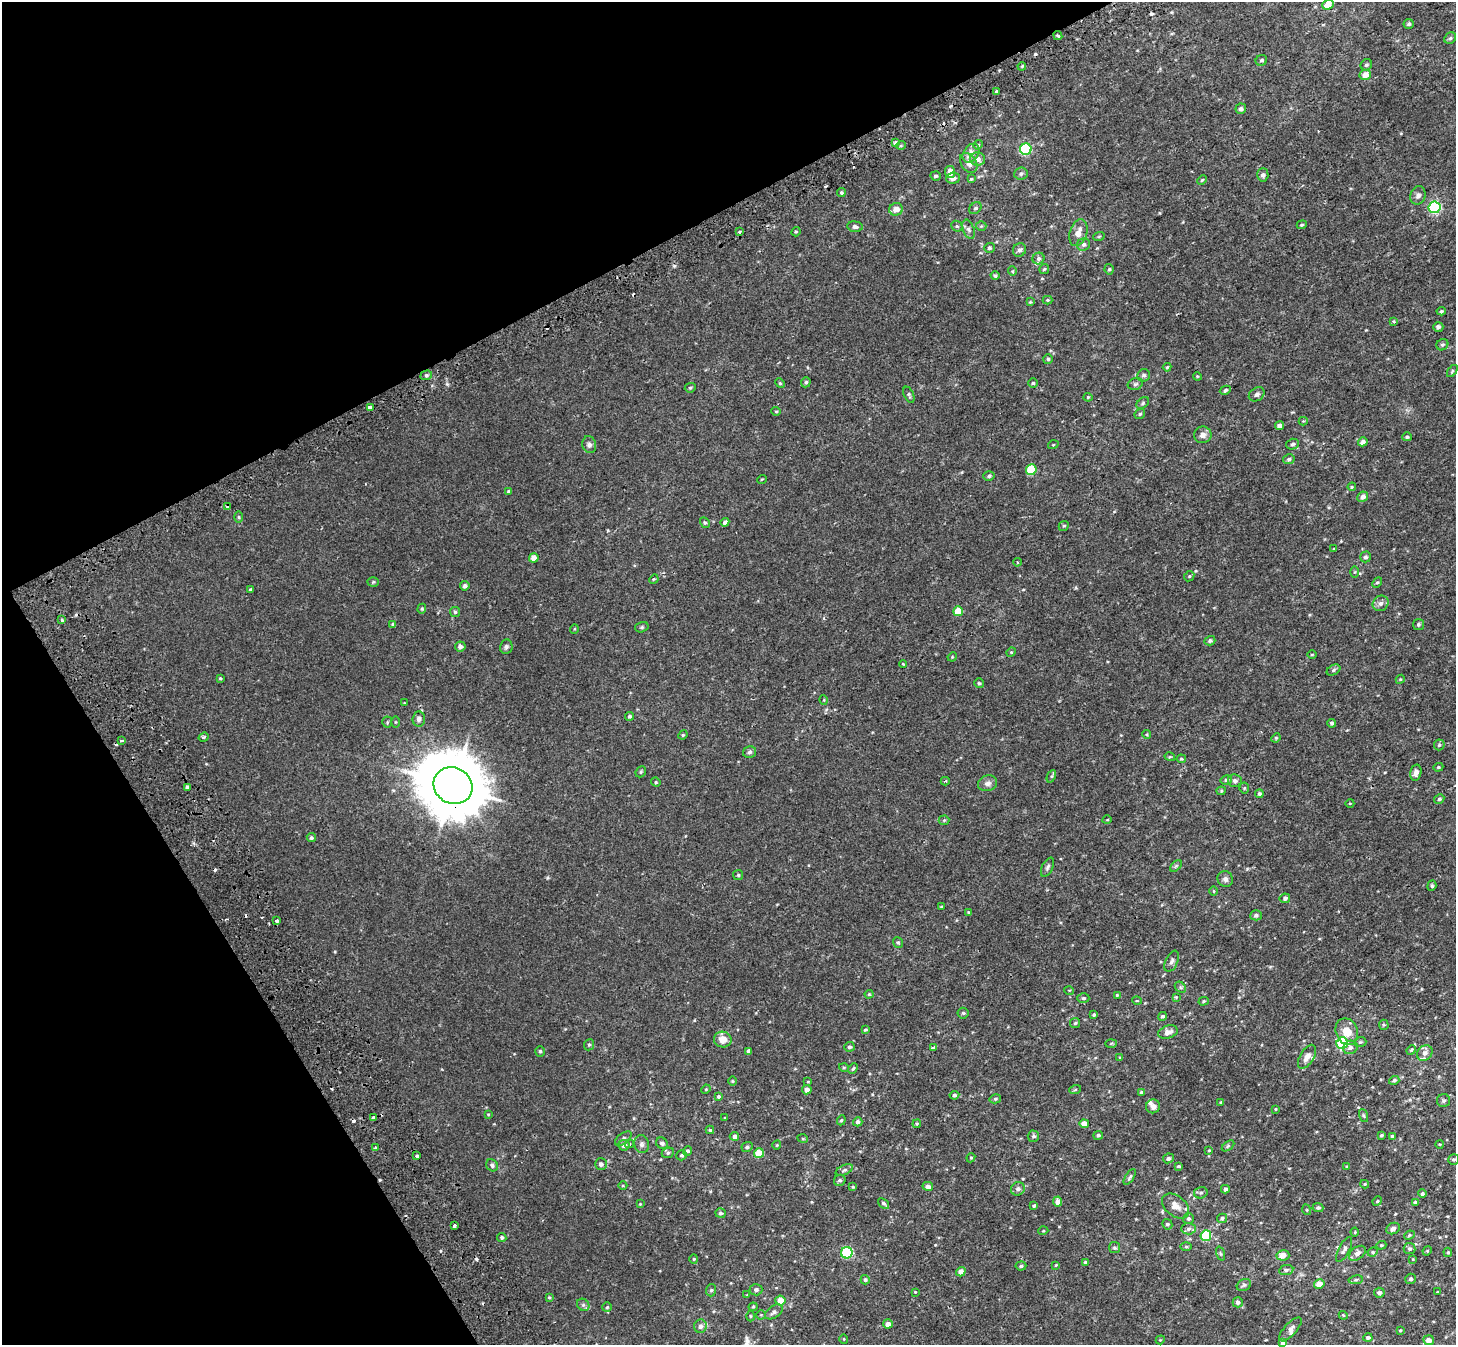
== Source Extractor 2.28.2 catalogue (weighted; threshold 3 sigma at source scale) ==
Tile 5 of 4 x 4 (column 1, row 2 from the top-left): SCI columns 92-1545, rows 2948-4290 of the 5984 x 5853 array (HDU 1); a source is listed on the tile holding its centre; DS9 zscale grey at full resolution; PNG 1458 x 1347 px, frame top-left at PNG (2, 2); each listed source drawn as its Kron ellipse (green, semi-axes under 4 px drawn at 4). Shown black and unused: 26% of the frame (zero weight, under 2 of 3 exposures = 5% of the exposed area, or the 3 px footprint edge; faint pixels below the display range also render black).
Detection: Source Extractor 2.28.2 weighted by HDU 2 'WHT'; one run over the whole footprint, this tile lists its part. Background 0.00134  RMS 0.0026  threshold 0.0118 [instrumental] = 3 sigma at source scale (4.5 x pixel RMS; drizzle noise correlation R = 1.50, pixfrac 1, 0.0396/0.0396 arcsec/px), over >= 5 px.
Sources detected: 360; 16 cosmic-ray / hot-pixel residue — neither listed nor drawn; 9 inside a brighter listed object's ellipse — not listed separately; the other 335 listed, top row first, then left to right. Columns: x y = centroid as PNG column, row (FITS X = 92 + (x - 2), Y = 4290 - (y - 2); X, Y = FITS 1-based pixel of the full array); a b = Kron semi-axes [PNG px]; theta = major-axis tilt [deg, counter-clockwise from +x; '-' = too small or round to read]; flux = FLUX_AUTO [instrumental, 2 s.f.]
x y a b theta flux
1328 5 6 4 21 3.4
1409 24 5 5 - 0.48
1058 36 4 3 - 0.42
1450 38 6 5 - 0.48
1261 60 6 5 - 0.49
1366 65 6 5 - 0.49
1022 66 4 3 - 0.24
1365 75 5 5 - 2.4
996 92 3 3 - 2.1
1241 109 5 5 - 0.71
895 143 4 3 - 2
901 145 5 3 - 0.28
978 145 5 4 - 0.31
1026 149 6 5 - 22
971 153 10 7 55 2
978 159 7 7 - 1.4
969 163 11 7 -55 1.6
950 172 6 5 - 2.4
1021 174 7 6 - 0.64
1263 175 6 5 - 0.81
935 176 5 4 - 0.44
953 178 7 5 5 1.3
971 179 4 4 - 0.25
1202 180 5 3 - 0.27
841 193 4 4 - 0.39
1418 195 9 7 70 0.98
1435 207 6 6 - 32
975 208 7 5 40 0.52
896 209 7 6 - 1.8
1302 225 5 4 - 0.33
957 226 6 5 - 0.38
981 226 5 5 - 0.3
855 227 8 5 -4 0.73
969 229 10 5 -71 0.76
740 232 4 3 - 0.3
796 232 5 4 - 0.25
1078 233 14 8 71 2.1
1099 236 6 3 19 0.25
1084 245 7 6 - 0.69
989 248 5 5 - 0.46
1019 250 7 6 - 0.78
1038 258 6 5 - 0.62
1044 269 5 5 - 0.36
1109 269 5 4 - 0.36
1012 271 5 4 - 0.25
995 276 4 4 - 0.42
1047 300 5 4 - 0.3
1030 302 4 4 - 0.22
1441 311 4 4 - 0.32
1394 321 3 3 - 0.41
1438 327 5 5 - 0.71
1442 345 6 5 - 0.47
1048 359 5 4 - 0.37
1167 367 4 3 - 0.27
1452 371 7 3 54 0.31
426 375 6 4 19 0.45
1144 375 6 6 - 0.56
1197 376 4 3 - 0.23
806 382 5 4 - 0.46
780 383 5 4 - 0.3
1033 383 4 4 - 0.34
1135 384 8 5 17 0.58
690 388 5 4 - 0.35
1225 390 6 4 29 0.44
1257 394 8 6 34 0.8
909 395 8 5 -65 0.46
1088 397 4 4 - 0.24
1143 403 7 4 38 0.43
370 407 4 3 - 2.6
776 411 4 4 - 0.27
1140 414 6 4 45 0.36
1303 421 4 4 - 0.23
1279 426 4 4 - 1.1
1203 435 9 8 - 1.3
1407 437 5 4 - 0.37
1363 442 5 4 - 0.99
1292 444 6 5 - 0.51
589 445 8 7 - 0.78
1053 445 5 3 - 0.22
1289 459 6 5 - 0.58
1031 470 5 5 - 9.2
989 476 6 4 17 0.48
762 479 5 3 - 0.18
1352 487 4 3 - 0.24
508 491 4 4 - 0.32
1363 497 5 5 - 1.3
228 507 4 3 - 2.5
239 517 6 4 -89 0.29
725 522 4 4 - 0.72
705 523 6 4 -59 0.4
1064 526 5 4 - 0.33
1334 549 4 3 - 0.25
1365 557 5 5 - 0.55
534 558 4 4 - 2.3
1018 562 4 3 - 0.28
1355 572 6 4 89 0.29
1189 576 5 4 - 0.31
654 579 5 4 - 0.24
373 582 6 5 - 0.34
1377 582 6 4 45 0.37
465 586 5 4 - 0.69
250 590 3 3 - 0.52
1380 603 8 7 - 1
422 609 5 4 - 0.32
958 611 5 5 - 4.5
455 612 5 5 - 0.41
62 620 3 3 - 0.78
393 624 4 4 - 0.4
1418 624 5 5 - 0.44
642 627 7 5 16 0.4
574 629 5 3 - 0.18
1210 641 5 4 - 0.52
460 646 5 5 - 1.1
506 647 7 6 - 0.56
1011 652 5 4 - 0.24
1312 655 5 3 - 0.22
952 657 5 3 - 0.21
903 664 4 2 - 0.19
1333 670 7 5 28 0.49
220 678 4 4 - 0.25
1400 679 4 4 - 0.3
979 683 5 5 - 0.32
824 700 5 3 - 0.19
404 703 3 3 - 0.19
629 716 4 4 - 0.47
419 719 7 6 - 1
387 722 5 5 - 0.32
395 722 5 3 - 0.24
1332 723 4 4 - 0.42
1147 734 4 4 - 0.24
683 735 5 4 - 0.29
204 737 5 3 - 0.42
1276 738 5 4 - 0.26
122 740 4 3 - 0.34
1439 745 5 5 - 0.41
750 752 7 6 - 0.65
1170 757 5 3 - 0.23
1181 759 5 3 - 0.29
1438 767 5 4 - 0.29
641 772 6 5 - 0.32
1416 772 8 5 75 1.2
1051 776 6 4 65 0.35
1226 780 6 4 14 0.42
945 781 4 3 - 0.28
1235 781 7 6 - 0.74
656 782 5 4 - 0.3
988 783 10 7 17 1
453 786 20 18 -28 1600
187 787 4 3 - 1.7
1244 788 5 5 - 0.31
1221 791 4 4 - 0.27
1259 794 4 4 - 0.43
1439 799 5 4 - 0.48
1350 803 4 3 - 0.2
944 820 5 5 - 0.3
1107 820 4 3 - 0.18
311 838 4 4 - 0.53
1176 866 7 4 45 0.36
1048 867 10 5 63 0.64
738 875 5 5 - 0.33
1225 879 8 7 - 0.84
1432 886 5 4 - 0.37
1214 891 4 3 - 0.21
1285 898 5 5 - 0.64
941 907 3 3 - 0.23
969 912 4 3 - 0.23
1256 915 6 5 - 0.61
276 921 3 3 - 0.67
898 942 5 4 - 0.38
1172 961 11 6 66 0.84
1180 987 6 4 -47 0.4
1069 990 5 3 - 0.18
869 994 4 4 - 0.26
1117 995 4 4 - 0.26
1176 997 3 3 - 0.19
1083 998 6 4 -1 0.46
1137 1001 5 3 - 0.18
1204 1001 5 4 - 0.35
963 1013 5 5 - 0.36
1094 1015 4 3 - 0.39
1162 1016 4 4 - 0.5
1075 1023 5 5 - 0.4
1384 1025 5 5 - 0.32
865 1029 3 3 - 0.28
1168 1032 10 6 17 1.5
1347 1032 14 10 -68 3.6
723 1039 9 8 - 2.5
1360 1042 6 5 - 0.38
1111 1043 6 4 2 0.26
1342 1043 6 5 - 21
589 1045 6 5 - 0.36
849 1047 5 5 - 0.51
1350 1047 7 6 - 0.92
933 1048 4 3 - 0.57
1411 1050 5 4 - 0.35
540 1051 5 4 - 0.39
748 1051 4 3 - 0.6
1425 1053 8 7 - 1.2
1307 1057 13 7 59 1.7
1120 1058 4 3 - 0.26
844 1068 5 3 - 0.28
853 1069 6 4 50 0.3
1394 1080 5 4 - 0.52
732 1081 5 3 - 0.22
808 1082 4 2 - 0.17
706 1089 5 4 - 0.22
807 1090 4 4 - 1.2
1075 1090 6 4 20 0.33
1141 1092 4 4 - 0.48
954 1095 5 4 - 0.41
718 1096 4 4 - 0.53
995 1099 6 4 13 0.39
1444 1101 6 6 - 0.48
1221 1102 3 3 - 0.21
1153 1106 7 7 - 1.1
1275 1109 4 2 - 0.18
488 1114 4 4 - 0.23
1364 1115 7 3 -71 0.29
725 1117 3 2 - 0.16
374 1118 3 3 - 16
841 1120 5 4 - 0.37
858 1122 5 4 - 0.64
917 1124 4 3 - 0.33
1084 1124 4 4 - 2.1
710 1130 4 4 - 0.32
1098 1135 5 4 - 0.56
1382 1135 4 3 - 0.31
734 1136 5 4 - 0.91
1033 1136 5 5 - 0.51
1392 1136 4 3 - 0.5
623 1139 10 5 38 0.61
803 1139 5 3 - 0.24
662 1143 6 5 - 0.59
630 1144 4 3 - 0.32
642 1144 9 7 -78 0.77
1440 1144 4 3 - 0.19
624 1145 6 5 - 0.97
777 1145 4 3 - 0.2
1228 1146 7 3 38 0.38
747 1147 5 5 - 0.52
375 1148 3 3 - 2
1209 1150 4 3 - 0.22
687 1151 5 4 - 0.59
668 1153 6 5 - 0.45
759 1153 5 5 - 5.7
682 1155 5 5 - 0.38
417 1156 3 3 - 0.75
971 1158 5 4 - 0.31
1168 1158 5 5 - 0.57
1454 1159 6 5 - 0.41
601 1164 6 6 - 0.72
492 1165 6 5 - 0.64
1178 1166 3 3 - 1.5
1347 1166 3 3 - 0.23
844 1170 9 5 25 0.53
1130 1177 9 4 56 0.45
840 1180 6 5 - 0.59
1365 1184 4 4 - 0.23
623 1186 4 3 - 0.18
928 1186 5 4 - 0.96
853 1187 4 3 - 0.25
1018 1189 7 6 - 0.8
1225 1189 4 4 - 0.83
1201 1193 7 5 14 0.53
1422 1194 4 4 - 0.52
1377 1201 5 4 - 0.25
1058 1202 5 4 - 1.6
1415 1202 4 4 - 0.43
884 1203 6 4 -39 0.47
640 1204 3 3 - 0.17
1034 1206 4 4 - 0.4
1176 1206 15 10 -40 2.1
1318 1207 5 4 - 0.58
1307 1210 5 3 - 0.21
721 1213 5 5 - 0.57
1222 1218 5 4 - 0.49
1188 1219 5 5 - 0.48
1167 1224 5 5 - 0.41
455 1226 3 3 - 2
1189 1229 7 5 3 0.69
1393 1229 7 5 26 0.65
1043 1231 5 3 - 0.2
1355 1232 4 4 - 0.23
1409 1235 5 4 - 0.33
1206 1236 5 5 - 14
502 1237 4 4 - 0.43
1381 1245 5 4 - 0.3
1186 1247 6 4 0 0.35
1114 1248 5 5 - 0.44
1410 1249 6 5 - 0.53
1344 1250 14 5 62 0.84
1427 1251 5 3 - 0.22
1373 1252 5 4 - 0.36
1448 1252 4 4 - 0.29
847 1253 6 5 - 20
1357 1253 9 6 39 1.3
1221 1254 7 3 -71 0.28
1283 1255 6 5 - 1.8
694 1259 4 4 - 0.27
1413 1259 3 3 - 0.17
1085 1262 3 3 - 0.25
1056 1265 3 3 - 0.18
1021 1266 5 4 - 0.39
1286 1270 7 5 9 0.56
961 1272 5 4 - 1.6
1411 1279 5 5 - 0.44
865 1280 5 4 - 0.47
1356 1280 7 3 9 0.32
1319 1284 5 4 - 2.4
1244 1285 7 5 28 0.48
711 1290 6 5 - 0.42
756 1290 6 5 - 0.68
915 1292 3 3 - 0.18
1437 1292 3 2 - 0.17
1379 1293 5 5 - 0.74
747 1295 3 3 - 0.18
549 1297 3 3 - 0.27
780 1301 5 5 - 3.5
1238 1302 5 5 - 0.75
583 1305 7 5 -45 0.53
607 1307 5 5 - 0.35
753 1307 4 4 - 0.24
774 1312 10 6 34 0.78
761 1315 4 4 - 0.26
1343 1315 4 3 - 0.23
750 1316 5 3 - 0.25
888 1324 5 4 - 1.3
700 1326 6 6 - 0.94
1290 1329 15 6 48 1.1
1400 1330 3 3 - 0.22
1368 1338 4 4 - 0.59
844 1339 5 3 - 0.18
1160 1340 4 3 - 0.21
1429 1340 5 5 - 1.5
1283 1343 4 4 - 1.4
Overlapping masked pixels (flux is a lower limit): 4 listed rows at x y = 1058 36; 370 407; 228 507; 453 786
Isophote crosses this tile's border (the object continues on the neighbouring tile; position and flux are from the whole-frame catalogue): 1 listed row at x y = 1283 1343